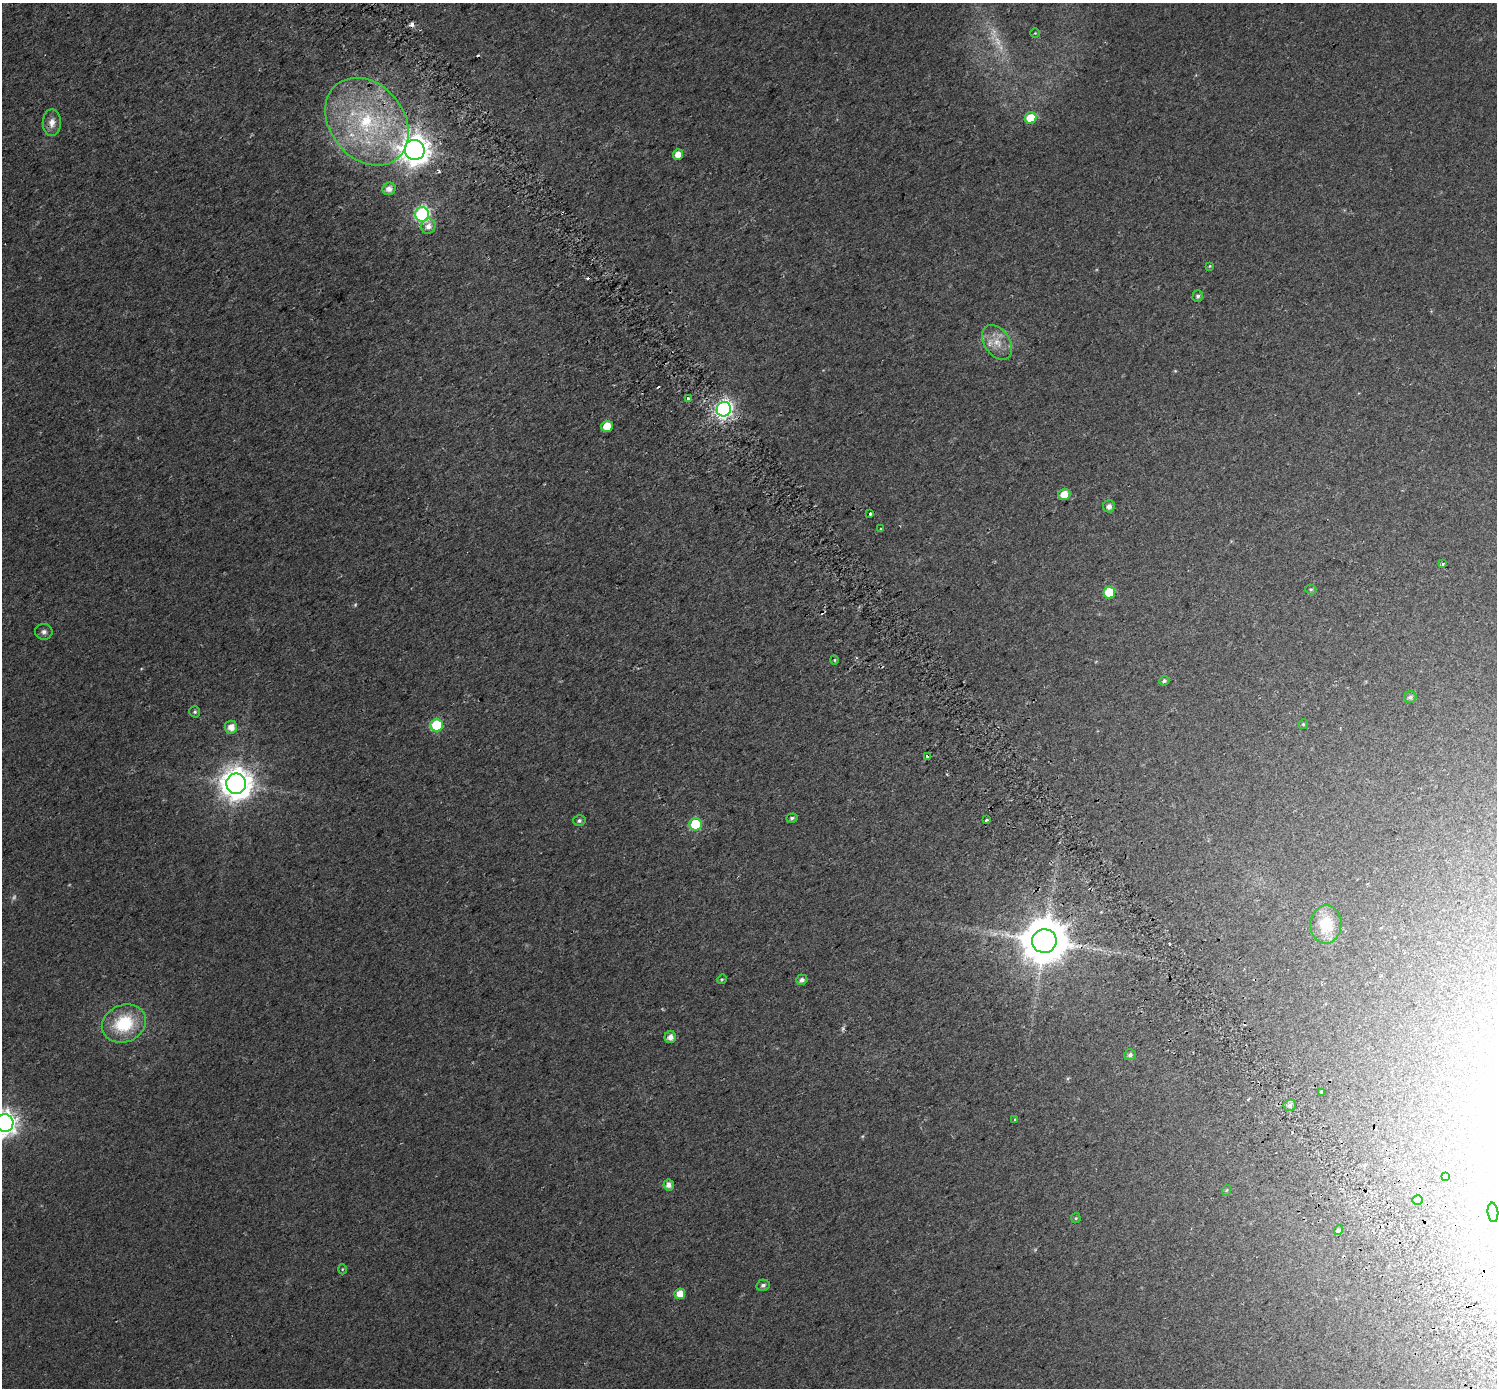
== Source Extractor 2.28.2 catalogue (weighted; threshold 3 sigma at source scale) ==
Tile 6 of 4 x 4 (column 2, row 2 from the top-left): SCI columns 1556-3050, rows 2993-4378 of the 6105 x 6047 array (HDU 1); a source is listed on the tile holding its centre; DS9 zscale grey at full resolution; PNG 1499 x 1390 px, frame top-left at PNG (2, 3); each listed source drawn as its Kron ellipse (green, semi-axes under 4 px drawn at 4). Shown black and unused: <1% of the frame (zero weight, under 2 of 3 exposures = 4% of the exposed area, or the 3 px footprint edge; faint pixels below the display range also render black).
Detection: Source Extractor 2.28.2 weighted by HDU 2 'WHT'; one run over the whole footprint, this tile lists its part. Background 0.0303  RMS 0.01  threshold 0.047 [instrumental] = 3 sigma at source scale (4.5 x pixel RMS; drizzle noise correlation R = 1.50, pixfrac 1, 0.0396/0.0396 arcsec/px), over >= 5 px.
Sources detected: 70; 4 too faint to see at this stretch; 8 cosmic-ray / hot-pixel residue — neither listed nor drawn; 1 inside a brighter listed object's ellipse — not listed separately; the other 57 listed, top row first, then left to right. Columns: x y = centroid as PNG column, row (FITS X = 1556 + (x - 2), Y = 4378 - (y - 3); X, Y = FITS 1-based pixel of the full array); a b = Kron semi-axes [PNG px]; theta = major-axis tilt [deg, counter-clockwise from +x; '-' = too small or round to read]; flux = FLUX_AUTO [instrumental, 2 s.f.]
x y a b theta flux
1035 33 4 4 - 1.1
1031 118 6 5 - 28
367 122 48 37 -51 130
52 123 13 9 89 7.9
415 150 10 10 - 1400
678 154 5 5 - 9.7
389 189 6 6 - 7
422 214 7 7 - 190
428 226 7 7 - 6
1209 266 4 4 - 0.9
1198 296 6 5 - 2.5
997 342 19 12 -56 15
688 399 3 3 - 37
724 409 7 7 - 350
607 426 6 5 - 18
1064 494 6 5 - 15
1109 506 6 6 - 4.9
870 513 3 3 - 6.3
881 529 3 3 - 5.7
1442 564 3 3 - 3.2
1311 589 5 5 - 1.5
1109 592 6 6 - 29
44 632 9 7 -5 3.6
834 660 4 4 - 1.1
1164 681 5 5 - 2.1
1410 697 6 5 - 2.6
195 712 6 5 - 1.8
1303 724 5 4 - 1.4
437 725 6 6 - 65
231 727 6 6 - 10
927 756 4 3 - 6.5
236 784 10 10 - 1700
792 818 6 4 18 2
986 820 4 2 - 1.5
579 821 6 5 - 2.5
696 824 6 6 - 57
1326 924 19 15 88 31
1044 941 12 12 - 4500
722 979 5 4 - 1.1
802 980 5 5 - 4.1
124 1024 23 18 24 52
670 1037 6 5 - 6.4
1130 1055 6 5 - 3
1321 1092 4 3 - 5.9
1289 1105 6 5 - 3
1015 1119 3 3 - 1.5
5 1123 9 8 - 810
1446 1176 4 3 - 1.3
669 1185 5 5 - 5.4
1227 1190 5 3 - 0.92
1418 1200 5 5 - 2
1493 1212 10 5 -83 2.9
1076 1218 5 4 - 1.3
1338 1230 5 4 - 2.6
342 1269 5 3 - 0.94
763 1285 7 5 15 2.9
680 1294 5 5 - 12
Overlapping masked pixels (flux is a lower limit): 2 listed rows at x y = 927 756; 1044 941
Isophote crosses this tile's border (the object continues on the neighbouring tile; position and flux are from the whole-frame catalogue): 1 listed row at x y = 5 1123